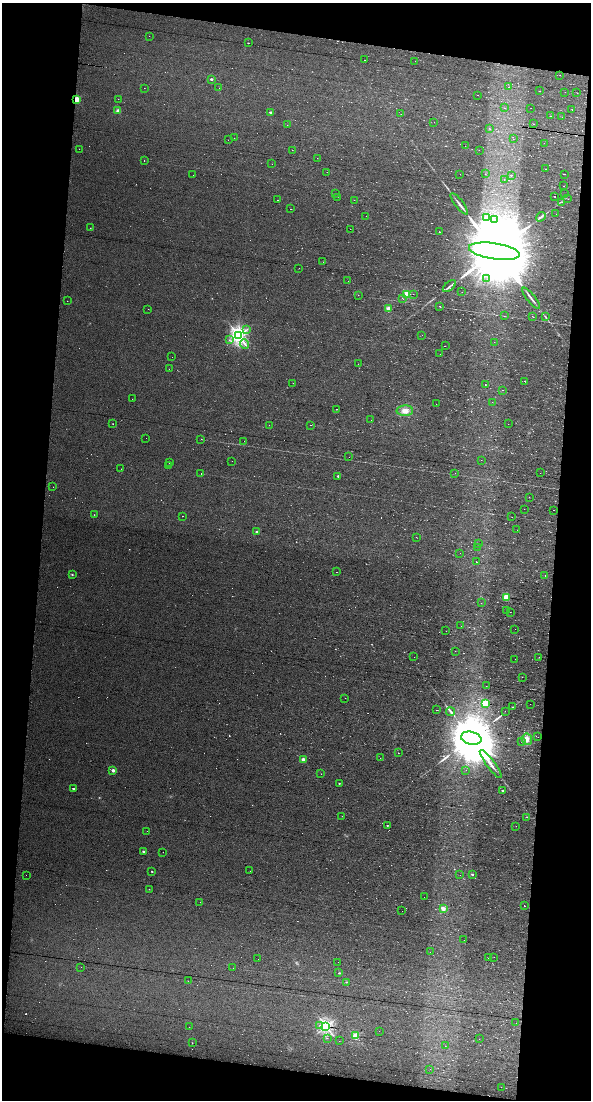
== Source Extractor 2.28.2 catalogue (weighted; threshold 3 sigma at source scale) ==
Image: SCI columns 221-2573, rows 1-4392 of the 2822 x 4392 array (HDU 1 of 3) = the unmasked area's bounding box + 8 px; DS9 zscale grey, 4 x 4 block average (1 PNG px = mean of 4 x 4 image px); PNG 593 x 1102 px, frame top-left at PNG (2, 3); each listed source drawn as its Kron ellipse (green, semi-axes under 4 px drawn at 4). Shown black and unused: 19% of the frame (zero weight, under 7 of 13 exposures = <1% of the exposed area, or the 3 px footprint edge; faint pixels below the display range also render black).
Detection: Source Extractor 2.28.2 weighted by HDU 2 'WHT'. Background 0.0194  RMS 0.007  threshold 0.0287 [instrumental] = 3 sigma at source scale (4.09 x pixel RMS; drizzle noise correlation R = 1.36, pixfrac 0.8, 0.0396/0.0396 arcsec/px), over >= 5 px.
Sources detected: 417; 95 too faint to see at this stretch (4 x 4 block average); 1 inside a brighter object's white glare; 94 cosmic-ray / hot-pixel residue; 3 long thin detections or spike segments (spike, bleed or trail) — neither listed nor drawn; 4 coinciding with a brighter row at this scale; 5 inside a brighter listed object's ellipse — not listed separately; the other 215 listed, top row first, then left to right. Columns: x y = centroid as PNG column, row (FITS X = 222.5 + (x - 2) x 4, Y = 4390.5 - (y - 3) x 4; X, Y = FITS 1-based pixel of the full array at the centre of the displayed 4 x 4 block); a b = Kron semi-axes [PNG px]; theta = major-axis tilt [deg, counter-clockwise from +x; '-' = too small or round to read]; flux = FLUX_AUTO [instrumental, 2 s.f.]
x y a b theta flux
149 36 2 2 - 0.5
248 43 2 2 - 2.5
364 60 2 2 - 1.3
415 61 2 2 - 0.59
560 75 2 2 - 0.59
211 79 2 2 - 17
509 87 2 2 - 0.98
144 88 2 2 - 0.74
219 88 2 2 - 0.59
540 91 2 2 - 0.86
565 92 2 2 - 0.44
577 93 2 2 - 0.86
477 95 2 2 - 1
76 99 2 2 - 200
118 99 2 2 - 0.77
504 108 2 2 - 1
531 108 2 2 - 0.71
572 109 2 2 - 0.49
118 111 2 2 - 80
270 112 2 2 - 12
401 114 2 2 - 0.74
550 116 2 2 - 0.9
562 117 2 2 - 0.48
434 122 2 2 - 0.76
534 124 2 2 - 0.9
287 125 2 2 - 0.59
490 129 2 2 - 1.4
234 138 2 2 - 0.54
513 139 2 2 - 0.55
228 140 2 2 - 0.53
544 143 2 2 - 0.66
465 146 2 2 - 0.46
79 149 2 2 - 0.62
292 150 2 2 - 0.81
479 150 2 2 - 0.62
317 158 2 2 - 0.68
144 160 2 2 - 3
272 164 2 2 - 0.61
546 169 2 2 - 0.69
327 172 2 2 - 0.52
460 174 2 2 - 0.76
485 174 2 2 - 0.92
565 174 2 2 - 0.64
193 175 2 2 - 0.61
511 175 2 2 - 2.6
504 180 2 2 - 0.61
563 186 2 2 - 1.7
336 193 2 2 - 0.56
564 194 2 2 - 0.82
554 196 2 2 - 1.8
337 197 2 2 - 0.96
568 199 2 2 - 0.89
278 200 2 2 - 1.2
354 200 2 2 - 0.97
562 202 2 2 - 0.68
459 204 13 2 -52 14
290 209 2 2 - 1.2
556 214 2 2 - 0.67
366 216 2 2 - 0.65
541 217 5 2 - 7.4
486 218 2 2 - 1.4
494 220 2 2 - 3.3
90 228 2 2 - 1.5
350 229 2 2 - 0.94
439 232 2 2 - 8.8
494 251 26 8 -8 170000
323 262 2 2 - 0.53
299 268 2 2 - 0.56
487 279 2 2 - 0.85
348 281 2 2 - 0.46
449 286 8 2 39 9.1
462 292 2 2 - 0.79
407 294 2 2 - 300
413 294 2 2 - 0.94
358 295 2 2 - 14
402 298 2 2 - 0.63
531 298 13 2 -51 13
67 301 2 2 - 0.56
440 306 2 2 - 1.6
148 309 2 2 - 1.1
389 309 2 2 - 120
504 316 2 2 - 0.95
532 316 2 2 - 1.1
546 317 2 2 - 1.2
247 329 2 2 - 1.6
238 335 3 3 - 1800
422 335 2 2 - 0.49
229 340 2 2 - 1.3
494 342 2 2 - 0.53
245 344 5 2 - 6.9
445 346 2 2 - 0.61
440 354 2 2 - 0.4
172 357 2 2 - 0.65
358 364 2 2 - 0.74
169 368 2 2 - 0.86
525 381 2 2 - 0.98
293 383 2 2 - 0.63
485 384 2 2 - 1.6
502 390 2 2 - 2
132 399 2 2 - 1.4
492 402 2 2 - 0.84
436 404 2 2 - 0.45
337 409 2 2 - 1.4
405 411 8 5 2 25
371 420 2 2 - 0.97
113 424 2 2 - 1.5
508 424 2 2 - 0.52
269 425 2 2 - 0.5
311 425 2 2 - 1.5
146 438 2 2 - 0.5
201 439 2 2 - 8.2
244 441 2 2 - 1
349 457 2 2 - 0.49
481 460 2 2 - 0.39
232 461 2 2 - 0.46
169 462 2 2 - 4.8
168 466 2 2 - 4.6
121 469 2 2 - 0.62
201 473 2 2 - 7
455 473 2 2 - 0.59
540 473 2 2 - 0.56
338 476 2 2 - 13
53 487 2 2 - 1.7
529 497 2 2 - 0.93
524 509 2 2 - 0.44
553 510 2 2 - 1.2
94 515 2 2 - 1.5
182 516 2 2 - 3.9
512 517 2 2 - 0.66
517 530 2 2 - 0.44
256 532 2 2 - 14
416 537 2 2 - 0.9
479 544 2 2 - 0.64
478 547 2 2 - 0.41
460 553 2 2 - 0.41
476 562 2 2 - 1
336 572 2 2 - 0.93
72 575 2 2 - 3.1
545 576 2 2 - 2.2
506 597 2 2 - 240
481 603 2 2 - 0.66
507 610 2 2 - 0.79
510 612 2 2 - 1.5
461 626 2 2 - 0.88
515 629 2 2 - 0.42
446 631 2 2 - 0.69
455 651 2 2 - 0.82
414 657 2 2 - 0.92
539 657 2 2 - 1
515 659 2 2 - 0.57
522 677 2 2 - 0.55
486 686 2 2 - 0.77
345 698 2 2 - 0.85
485 703 2 2 - 310
530 704 2 2 - 0.73
512 707 2 2 - 5.3
437 710 2 2 - 6.4
505 711 2 2 - 0.55
451 712 4 2 - 6.4
538 737 2 2 - 0.59
471 738 10 6 -12 55000
527 739 6 5 - 18
522 742 2 2 - 2.2
398 753 2 2 - 0.92
380 758 2 2 - 0.48
303 759 2 2 - 51
491 764 17 2 -53 22
113 770 2 2 - 43
466 770 2 2 - 0.55
321 774 2 2 - 0.65
339 783 2 2 - 2.5
73 789 2 2 - 11
503 791 2 2 - 7
342 816 2 2 - 0.55
527 817 2 2 - 1.6
387 825 2 2 - 2.7
516 826 2 2 - 0.55
147 831 2 2 - 0.6
143 851 2 2 - 15
163 852 2 2 - 0.73
152 871 2 2 - 4.9
250 871 2 2 - 0.52
472 874 2 2 - 6.1
26 875 2 2 - 0.49
460 875 2 2 - 0.4
149 889 2 2 - 1.1
424 897 2 2 - 0.48
200 902 2 2 - 0.7
524 906 2 2 - 1.4
443 909 2 2 - 61
402 911 2 2 - 1.3
464 940 2 2 - 0.49
430 952 2 2 - 0.38
494 957 2 2 - 0.54
489 958 2 2 - 3.6
258 959 2 2 - 0.49
338 962 2 2 - 0.62
81 967 2 2 - 2
233 968 2 2 - 0.58
339 973 3 2 - 2.3
188 981 2 2 - 0.7
347 982 2 2 - 2.7
516 1023 2 2 - 0.46
320 1025 2 2 - 1.5
326 1026 2 2 - 1100
189 1027 2 2 - 0.64
379 1031 2 2 - 0.58
356 1036 2 2 - 250
327 1038 2 2 - 0.72
479 1039 2 2 - 0.54
339 1041 2 2 - 0.45
192 1043 2 2 - 1.4
445 1046 2 2 - 0.73
430 1069 2 2 - 0.54
501 1087 2 2 - 0.54
Overlapping masked pixels (flux is a lower limit): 1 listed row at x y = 76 99
Diffuse or blended objects may show on this block-average render without a row.